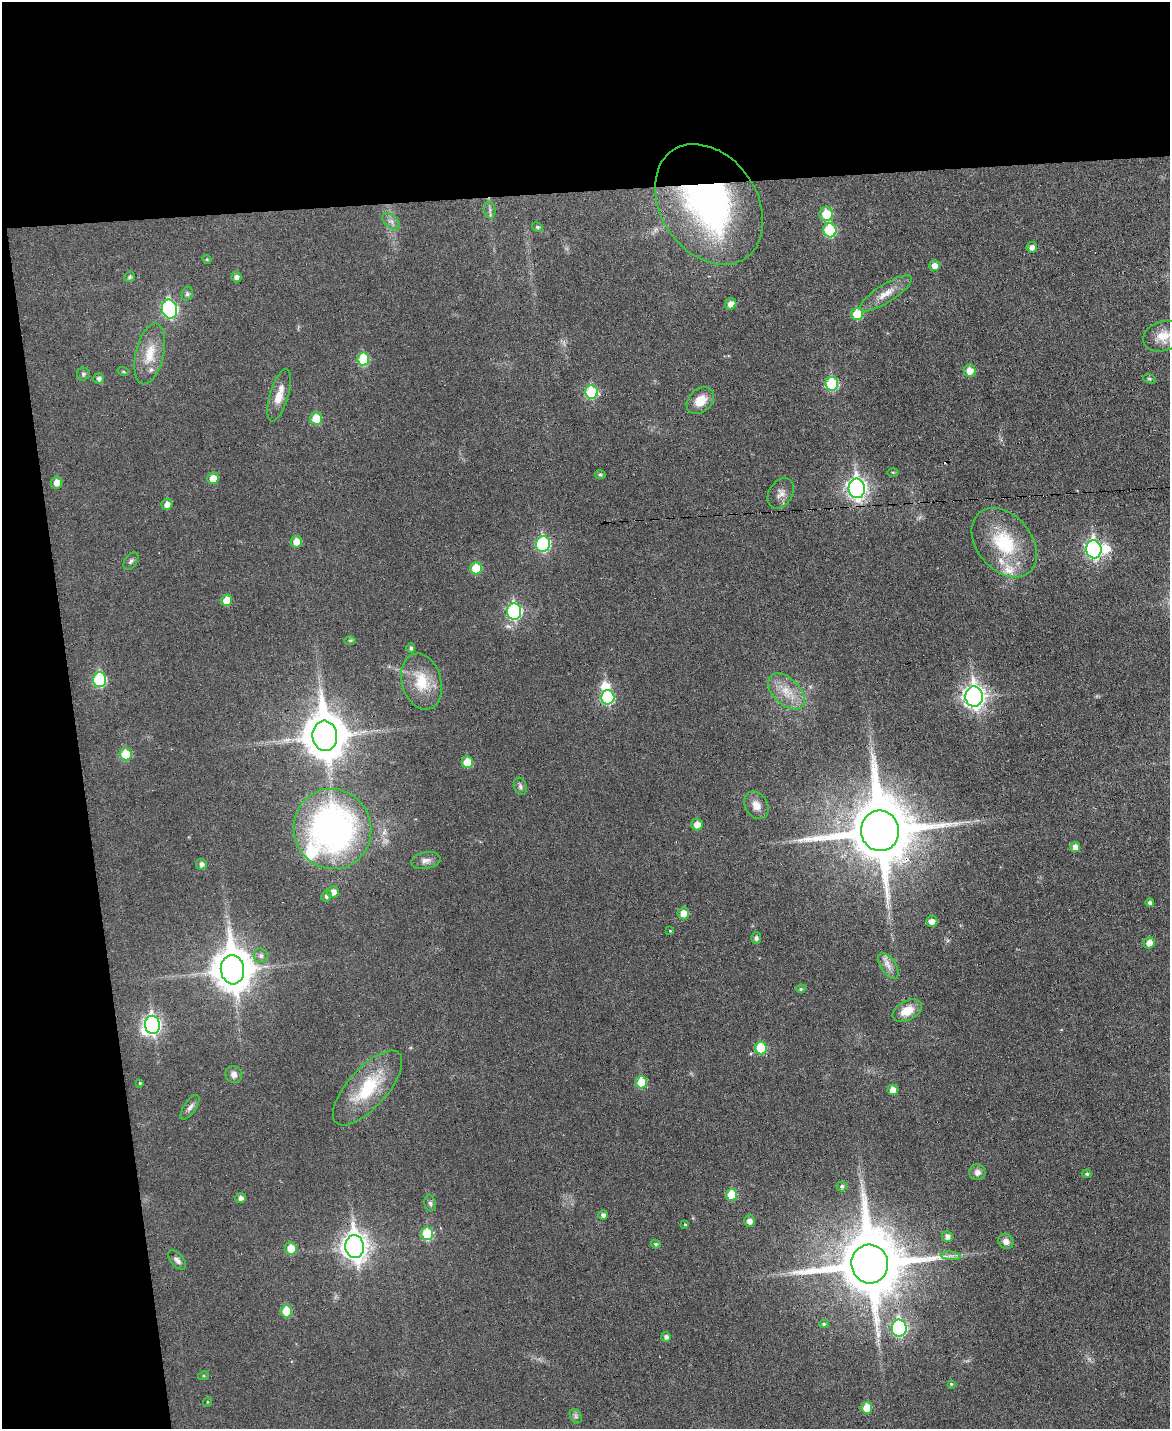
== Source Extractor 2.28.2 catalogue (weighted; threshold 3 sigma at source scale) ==
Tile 1 of 4 x 3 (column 1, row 1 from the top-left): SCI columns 1-1168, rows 2986-4412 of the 4676 x 4653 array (HDU 1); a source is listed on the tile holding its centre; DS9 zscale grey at full resolution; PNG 1172 x 1431 px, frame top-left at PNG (2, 2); each listed source drawn as its Kron ellipse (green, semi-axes under 4 px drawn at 4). Shown black and unused: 20% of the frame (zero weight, under 3 of 6 exposures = <1% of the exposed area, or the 3 px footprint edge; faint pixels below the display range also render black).
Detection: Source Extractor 2.28.2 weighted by HDU 2 'WHT'; one run over the whole footprint, this tile lists its part. Background 0.0383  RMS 0.0043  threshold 0.0175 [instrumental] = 3 sigma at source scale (4.09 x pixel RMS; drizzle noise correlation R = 1.36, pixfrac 0.8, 0.05/0.05 arcsec/px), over >= 5 px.
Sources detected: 118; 3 inside a brighter object's white glare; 1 cosmic-ray / hot-pixel residue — neither listed nor drawn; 4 inside a brighter listed object's ellipse — not listed separately; the other 110 listed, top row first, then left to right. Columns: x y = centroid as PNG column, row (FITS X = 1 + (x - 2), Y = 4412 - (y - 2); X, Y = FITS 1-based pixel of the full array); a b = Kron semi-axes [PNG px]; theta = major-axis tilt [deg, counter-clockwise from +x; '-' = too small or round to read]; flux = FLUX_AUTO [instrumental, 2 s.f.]
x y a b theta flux
709 204 65 48 -56 110
490 210 8 5 -84 1
826 214 7 7 - 8.9
391 221 10 6 -40 1.7
537 227 5 4 - 0.72
830 230 7 6 - 25
1032 247 5 5 - 2
207 259 4 4 - 0.47
935 266 5 5 - 3.3
129 277 5 5 - 0.85
236 277 5 5 - 1.4
886 293 30 9 33 5.5
187 294 7 5 76 0.86
731 304 6 5 - 3.2
170 309 9 7 -76 65
857 314 6 6 - 11
1163 336 20 15 19 6.6
150 354 31 14 77 9.5
363 359 6 6 - 19
123 371 6 3 -20 0.49
970 371 6 6 - 4.5
83 374 6 6 - 0.84
99 379 5 5 - 1.2
1149 379 6 4 -20 0.51
832 384 7 6 - 24
591 392 7 6 - 26
279 395 27 9 73 5.8
700 401 15 11 42 6.7
316 418 6 5 - 9.8
893 472 5 3 - 0.5
600 475 5 4 - 0.8
213 478 6 5 - 5.5
57 482 6 5 - 3.6
857 488 10 8 -84 180
781 493 16 11 58 3
167 504 5 5 - 2.5
296 542 6 5 - 4.4
1004 543 39 27 -50 25
543 544 8 7 - 46
1094 549 9 7 -81 100
131 561 10 6 55 1
476 568 6 6 - 11
227 600 6 5 - 5.9
514 612 8 7 - 56
350 640 6 4 -1 0.58
411 648 5 4 - 0.99
100 680 7 6 - 32
422 681 28 19 -74 13
786 691 22 13 -44 8.1
608 697 7 7 - 35
974 697 10 8 -84 230
325 736 15 12 -84 1400
126 754 6 6 - 11
467 762 6 5 - 7.4
520 786 9 6 -72 1.1
756 805 14 11 -60 3.7
697 825 6 5 - 3.9
332 829 40 38 -71 140
880 831 20 19 - 3700
1075 847 5 5 - 3.1
426 861 15 8 12 2.3
201 864 5 5 - 1.6
333 892 6 6 - 2.8
327 896 6 5 - 1.4
1150 903 4 4 - 1.1
683 913 6 6 - 4.5
932 921 6 5 - 2.5
670 931 4 4 - 0.37
756 938 6 5 - 1.1
1149 943 5 5 - 3.3
261 956 7 7 - 1.4
888 966 14 7 -56 3.1
232 970 14 11 -85 1100
801 989 5 4 - 0.62
907 1011 16 9 27 6.5
152 1025 9 7 -81 100
761 1048 6 6 - 13
234 1075 8 8 - 1.8
641 1082 6 5 - 13
140 1083 4 4 - 0.49
368 1088 47 19 48 23
893 1090 5 5 - 3.3
190 1107 14 6 56 1.8
977 1172 8 8 - 2.3
1087 1174 4 4 - 0.87
842 1186 5 5 - 0.99
732 1195 6 5 - 10
241 1198 5 5 - 1.5
430 1203 8 6 -73 1
603 1215 4 4 - 1.5
749 1221 6 5 - 2.3
685 1224 4 4 - 0.41
427 1234 6 6 - 17
947 1236 5 5 - 1.7
1006 1241 8 7 - 2.3
656 1244 5 4 - 0.62
355 1247 11 9 -84 380
291 1248 6 6 - 7.2
950 1256 10 4 -5 1.2
177 1260 12 6 -49 1.7
870 1264 19 18 - 3800
286 1311 6 5 - 11
824 1324 4 4 - 0.61
899 1328 8 7 - 63
666 1337 5 5 - 1.2
203 1376 5 4 - 0.5
951 1384 4 4 - 0.5
207 1402 5 3 - 0.36
867 1408 6 5 - 9.7
576 1416 7 5 -60 0.96
Overlapping masked pixels (flux is a lower limit): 2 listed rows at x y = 709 204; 880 831
Isophote crosses this tile's border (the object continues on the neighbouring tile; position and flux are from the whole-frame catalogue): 1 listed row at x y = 1163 336